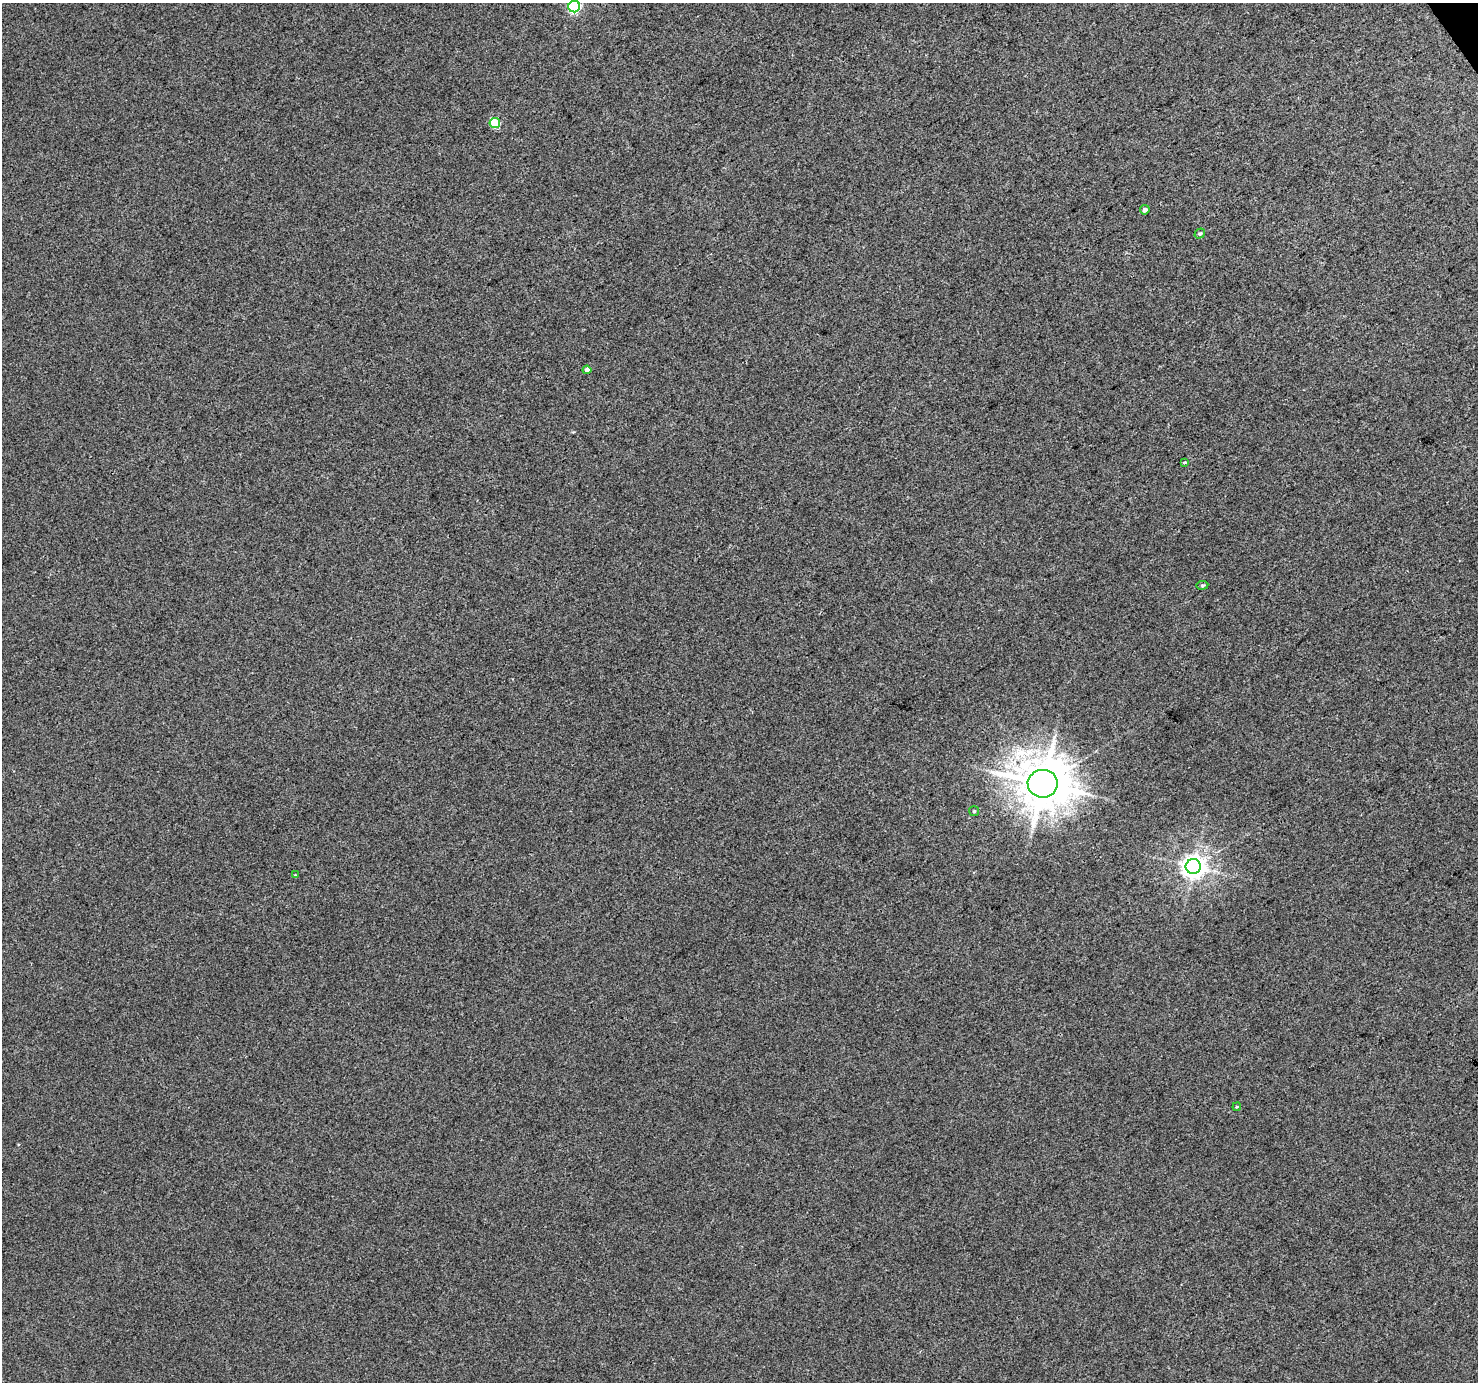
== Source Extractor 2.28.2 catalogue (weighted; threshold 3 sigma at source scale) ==
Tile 10 of 4 x 4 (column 2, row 3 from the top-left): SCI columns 1480-2955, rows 1564-2943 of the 5906 x 5822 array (HDU 1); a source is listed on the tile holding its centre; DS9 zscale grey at full resolution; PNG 1480 x 1384 px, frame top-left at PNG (2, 3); each listed source drawn as its Kron ellipse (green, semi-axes under 4 px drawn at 4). Shown black and unused: <1% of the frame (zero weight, under 3 of 4 exposures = <1% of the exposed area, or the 3 px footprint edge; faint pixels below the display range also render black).
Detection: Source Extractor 2.28.2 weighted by HDU 2 'WHT'; one run over the whole footprint, this tile lists its part. Background 0.0157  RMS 0.0043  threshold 0.0192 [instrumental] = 3 sigma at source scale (4.5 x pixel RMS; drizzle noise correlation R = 1.50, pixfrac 1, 0.0396/0.0396 arcsec/px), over >= 5 px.
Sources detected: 12; all 12 listed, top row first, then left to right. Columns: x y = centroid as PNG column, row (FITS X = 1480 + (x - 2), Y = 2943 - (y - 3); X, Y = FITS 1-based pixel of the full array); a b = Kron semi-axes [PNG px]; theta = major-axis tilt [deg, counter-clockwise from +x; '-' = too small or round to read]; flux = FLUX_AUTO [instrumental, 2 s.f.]
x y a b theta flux
574 6 6 6 - 53
495 123 5 5 - 18
1145 210 5 4 - 1.5
1200 234 6 4 35 0.72
587 370 4 4 - 2.1
1185 462 4 3 - 0.49
1202 585 6 3 8 0.52
1043 784 15 14 - 1800
974 811 5 5 - 0.57
1193 866 7 7 - 390
295 875 4 4 - 0.35
1237 1107 4 3 - 0.42
Isophote crosses this tile's border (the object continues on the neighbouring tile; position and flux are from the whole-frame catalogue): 1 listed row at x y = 574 6